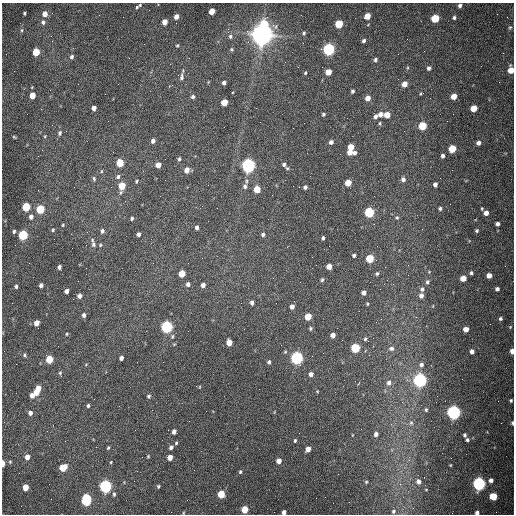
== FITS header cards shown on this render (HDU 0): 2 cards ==
NAXIS1  =                  512 /fastest changing axis
NAXIS2  =                  512 /next to fastest changing axis

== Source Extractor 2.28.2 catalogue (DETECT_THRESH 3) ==
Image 512 x 512 px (HDU 0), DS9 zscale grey, 1 PNG px = 1 image px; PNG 516 x 516 px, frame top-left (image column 1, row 512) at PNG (2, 3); no overlay
Background 1560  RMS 24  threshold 71.3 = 3 sigma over >= 5 px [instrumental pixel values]
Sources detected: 202; all 202 listed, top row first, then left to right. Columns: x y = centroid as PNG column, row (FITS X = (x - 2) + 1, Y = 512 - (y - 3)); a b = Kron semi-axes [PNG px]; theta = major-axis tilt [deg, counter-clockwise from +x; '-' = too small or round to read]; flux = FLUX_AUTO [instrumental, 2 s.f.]
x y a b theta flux
140 5 4 3 - 1.6e+03
460 5 4 4 - 3.9e+03
137 7 4 3 - 1.8e+03
212 11 5 4 - 2.5e+04
24 13 3 3 - 2.1e+03
45 14 5 4 - 1.2e+04
367 16 5 4 - 2.3e+04
176 17 4 4 - 1.0e+04
435 18 5 5 - 6.1e+04
454 18 4 3 - 3.0e+03
43 22 5 5 - 4.1e+03
165 22 5 4 - 1.5e+04
264 24 6 5 - 5.4e+04
339 24 5 5 - 6.8e+04
510 27 5 4 - 2.1e+03
22 30 5 3 - 1.9e+03
304 33 4 4 - 2.2e+03
262 34 8 7 - 2.2e+06
51 36 3 2 - 1.4e+03
230 36 6 5 - 3.6e+03
364 41 5 4 - 4.0e+03
177 45 4 3 - 1.6e+03
232 49 4 4 - 2.1e+03
329 49 6 5 - 3.5e+05
36 52 5 4 - 4.4e+04
71 57 5 4 - 4.1e+03
375 59 5 4 - 3.4e+03
429 68 5 4 - 4.0e+03
511 70 6 4 90 2.1e+04
328 72 5 4 - 2.3e+04
305 73 4 3 - 1.9e+03
182 76 17 5 82 5.7e+03
224 83 4 4 - 4.3e+03
404 84 5 5 - 1.4e+04
352 91 4 3 - 3.0e+03
105 94 2 2 - 7.4e+02
32 95 5 4 - 2.5e+04
454 96 5 4 - 1.8e+04
193 97 5 4 - 3.6e+03
368 98 5 5 - 1.3e+04
224 102 5 4 - 3.4e+04
94 108 4 4 - 8.0e+03
473 108 5 5 - 2.6e+04
323 114 4 4 - 2.6e+03
380 114 5 5 - 7.0e+03
387 115 5 5 - 2.2e+04
375 116 6 5 - 5.1e+03
379 123 5 4 - 2.0e+03
422 126 5 5 - 6.7e+04
293 128 2 2 - 7.0e+02
60 133 7 5 75 4.0e+03
45 136 4 3 - 1.4e+03
14 137 5 3 - 1.7e+03
153 141 4 4 - 5.7e+03
331 142 4 4 - 5.8e+03
478 143 5 4 - 5.7e+03
351 147 5 4 - 2.7e+04
452 149 5 5 - 4.9e+04
350 152 5 4 - 1.3e+04
354 153 5 3 - 4.3e+03
443 156 4 3 - 4.7e+03
179 159 5 3 - 2.6e+03
120 163 5 4 - 4.4e+04
284 164 6 6 - 4.4e+03
158 165 5 4 - 1.5e+04
248 165 6 5 - 7.1e+05
187 170 5 4 - 1.3e+04
101 171 5 4 - 1.5e+03
118 177 6 5 - 3.9e+03
94 179 7 4 -79 2.7e+03
403 179 6 5 - 5.4e+03
136 181 5 3 - 1.9e+03
246 181 7 4 82 3.1e+03
348 183 5 4 - 2.8e+04
435 184 4 4 - 5.5e+03
122 186 6 4 79 4.2e+04
245 186 6 5 - 4.4e+03
305 187 6 6 - 3.8e+03
257 189 5 5 - 3.7e+04
26 207 5 5 - 7.0e+04
440 208 4 3 - 2.9e+03
40 209 5 5 - 8.2e+04
369 212 5 5 - 1.7e+05
486 213 6 5 - 9.4e+03
31 217 6 5 - 6.1e+03
397 217 5 4 - 2.2e+03
132 218 4 3 - 2.7e+03
497 224 5 5 - 4.8e+03
63 225 4 4 - 1.6e+03
197 227 4 3 - 5.0e+03
53 230 4 3 - 1.8e+03
477 230 4 4 - 2.6e+03
14 231 4 3 - 2.5e+03
102 231 5 5 - 4.2e+03
138 234 4 4 - 5.6e+03
23 235 5 5 - 1.4e+05
263 235 4 4 - 3.8e+03
323 238 4 3 - 3.0e+03
93 244 8 6 87 4.5e+03
100 245 4 4 - 1.8e+03
354 255 4 3 - 2.8e+03
370 258 5 5 - 6.6e+04
329 266 5 4 - 1.6e+04
59 267 4 3 - 4.7e+03
377 273 4 3 - 2.5e+03
471 273 4 4 - 2.9e+03
182 274 5 5 - 3.5e+04
489 275 4 4 - 1.2e+04
463 278 5 4 - 1.9e+04
322 280 5 4 - 2.4e+03
427 282 5 4 - 3.7e+03
188 284 5 4 - 4.6e+03
41 285 4 4 - 5.8e+03
203 285 4 4 - 6.5e+03
16 286 4 3 - 3.0e+03
422 289 6 5 - 3.7e+03
497 289 4 4 - 4.9e+03
66 291 4 4 - 6.7e+03
364 293 4 4 - 6.7e+03
79 296 5 4 - 6.7e+03
421 296 5 4 - 6.6e+03
252 302 5 4 - 5.4e+03
276 303 2 2 - 8.0e+02
367 304 4 3 - 1.5e+03
292 306 4 4 - 7.7e+03
84 315 5 4 - 4.9e+03
308 317 5 5 - 3.2e+04
381 319 2 2 - 9.4e+02
500 319 5 5 - 3.6e+03
36 323 5 4 - 1.4e+04
167 327 5 5 - 3.5e+05
510 327 5 4 - 1.8e+03
310 328 4 4 - 2.5e+03
466 329 4 4 - 1.2e+04
67 334 4 3 - 1.6e+03
333 335 4 4 - 1.0e+04
365 339 5 4 - 2.3e+03
229 342 5 4 - 2.2e+04
355 348 5 5 - 1.1e+05
391 348 8 6 2 4.6e+03
472 351 4 4 - 5.7e+03
512 351 5 4 - 8.9e+03
24 355 5 4 - 2.5e+03
121 358 4 4 - 5.6e+03
297 358 5 5 - 4.3e+05
49 359 5 4 - 5.0e+04
269 362 4 4 - 3.6e+03
86 364 5 3 - 1.3e+03
421 365 5 5 - 4.4e+03
60 373 8 4 -79 2.6e+03
311 374 4 4 - 6.3e+03
420 380 6 5 - 5.7e+05
389 383 7 6 - 6.1e+03
38 388 5 4 - 1.8e+04
36 392 4 4 - 1.4e+04
32 395 4 4 - 9.5e+03
149 396 4 4 - 2.8e+03
94 399 2 2 - 6.7e+02
511 400 4 4 - 2.3e+03
88 406 3 3 - 2.8e+03
426 410 5 3 - 2.2e+03
454 412 6 5 - 6.4e+05
30 413 4 4 - 6.0e+03
411 423 7 6 - 3.3e+03
512 423 5 3 - 2.9e+03
174 432 4 4 - 7.6e+03
376 434 4 4 - 6.3e+03
465 435 4 3 - 2.7e+03
295 440 4 3 - 2.4e+03
467 440 4 4 - 2.9e+03
176 443 4 3 - 1.9e+03
171 447 4 4 - 4.5e+03
108 448 4 3 - 1.8e+03
308 449 5 4 - 1.2e+04
148 456 4 3 - 1.7e+03
27 457 5 4 - 1.0e+04
170 457 5 4 - 1.4e+04
279 461 5 4 - 1.2e+04
10 462 5 4 - 1.9e+03
111 462 3 3 - 1.4e+03
3 463 5 3 - 1.7e+04
450 465 3 2 - 1.1e+03
63 468 5 5 - 4.2e+04
240 472 5 4 - 2.4e+03
491 480 6 5 - 6.6e+03
418 481 6 6 - 6.3e+03
366 482 4 4 - 1.9e+03
479 484 5 5 - 5.1e+05
105 486 5 5 - 4.5e+05
158 486 4 3 - 2.3e+03
25 487 5 4 - 2.6e+04
426 490 4 3 - 1.0e+03
114 494 6 4 82 3.0e+03
221 494 5 5 - 4.3e+04
493 496 5 5 - 4.5e+04
316 498 2 2 - 3.2e+03
86 500 8 5 -86 1.7e+05
245 509 5 5 - 3.4e+04
393 511 5 5 - 2.7e+03
284 512 4 4 - 6.0e+03
183 513 5 3 - 1.4e+03
477 513 4 4 - 5.1e+03
At the frame edge (FLAGS 8, measured only in part): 7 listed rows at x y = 511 70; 512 351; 512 423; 3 463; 284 512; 183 513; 477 513